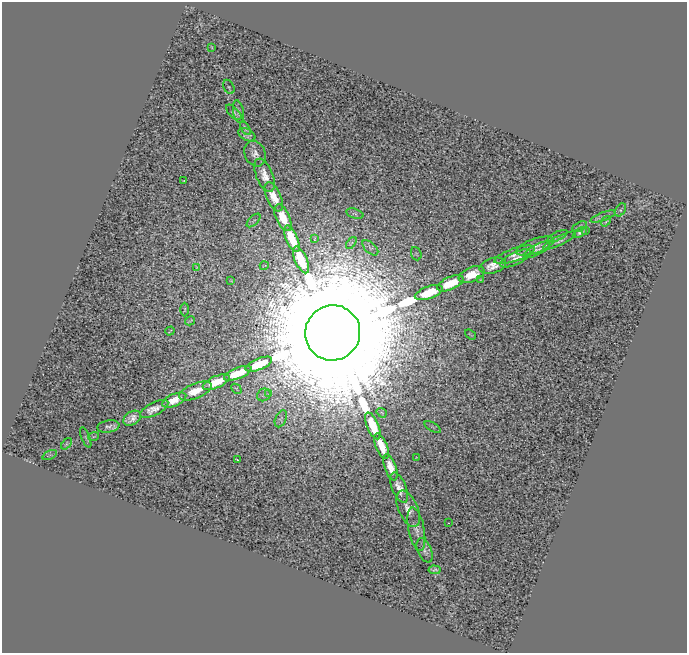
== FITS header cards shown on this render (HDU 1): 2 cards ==
NAXIS1  =                  685
NAXIS2  =                  651

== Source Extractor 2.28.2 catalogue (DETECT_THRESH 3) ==
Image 685 x 651 px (HDU 1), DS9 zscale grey, 1 PNG px = 1 image px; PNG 689 x 655 px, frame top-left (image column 1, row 651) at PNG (2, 2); each listed source drawn as its Kron ellipse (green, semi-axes under 4 px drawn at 4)
Background 0.522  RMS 0.38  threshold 1.13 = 3 sigma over >= 5 px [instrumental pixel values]
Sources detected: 73; all 73 listed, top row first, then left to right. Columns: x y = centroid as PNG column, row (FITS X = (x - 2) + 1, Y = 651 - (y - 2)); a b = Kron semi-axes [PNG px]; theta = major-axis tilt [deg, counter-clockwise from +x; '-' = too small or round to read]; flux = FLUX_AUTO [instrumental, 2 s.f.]
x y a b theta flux
212 47 3 2 - 1.8e+01
229 87 7 5 -61 3.5e+01
234 112 10 4 -45 3.5e+01
238 112 11 5 -79 7.1e+01
245 128 7 3 -57 5.3e+01
247 135 9 5 -27 1.1e+02
255 154 13 10 -67 2.0e+02
264 175 17 8 -68 3.1e+02
184 181 3 2 - 1.8e+01
274 197 16 7 -66 4.0e+02
620 210 7 5 54 3.5e+01
355 214 9 4 -17 2.8e+01
603 217 13 4 20 5.4e+01
283 218 14 6 -65 5.5e+02
254 220 8 3 44 3.6e+01
606 221 5 3 - 2.4e+01
579 227 8 3 28 5.6e+01
585 230 3 2 - 1.6e+01
580 233 8 3 31 5.0e+01
557 236 11 3 27 6.0e+01
292 239 14 6 -67 8.6e+02
315 239 4 2 - 2.1e+01
559 241 18 4 26 1.1e+02
351 243 7 3 51 3.6e+01
535 246 20 7 19 2.1e+02
370 248 10 5 -43 5.2e+01
537 250 14 5 28 9.5e+01
416 254 7 5 -68 3.5e+01
514 255 21 6 19 1.9e+02
516 258 17 6 26 1.9e+02
301 260 14 6 -66 1.5e+03
264 266 4 2 - 1.5e+01
493 266 13 7 16 2.9e+02
196 267 3 2 - 1.7e+01
472 275 14 7 23 4.3e+02
481 280 3 2 - 2.2e+01
231 281 3 2 - 1.6e+01
450 283 14 6 24 5.6e+02
429 293 14 6 20 8.8e+02
185 309 7 3 89 2.9e+01
190 321 5 2 - 2.7e+01
170 331 4 2 - 2.1e+01
333 333 28 27 - 3.1e+06
470 334 6 2 -36 1.6e+01
259 364 14 5 23 1.5e+03
238 373 14 5 21 9.1e+02
216 382 14 6 24 6.3e+02
236 389 6 3 -44 2.6e+01
195 391 17 7 22 4.7e+02
269 393 3 2 - 1.7e+01
264 395 7 6 - 6.2e+01
174 400 13 6 23 3.2e+02
154 409 15 6 27 2.2e+02
382 413 5 3 - 2.2e+01
132 418 9 6 32 1.8e+02
281 419 9 5 66 5.6e+01
373 426 14 5 -67 7.7e+02
108 427 11 6 8 1.0e+02
433 427 9 4 -28 3.5e+01
94 436 5 3 - 2.8e+01
86 437 11 3 -68 2.6e+01
66 444 7 4 51 3.5e+01
381 446 13 5 -67 4.8e+02
50 455 7 3 25 3.5e+01
416 458 3 2 - 1.5e+01
237 460 3 2 - 3.5e+01
390 467 14 5 -71 3.4e+02
399 488 16 7 -68 2.8e+02
408 509 19 9 -66 2.7e+02
449 523 2 2 - 1.6e+01
416 529 22 8 -79 2.2e+02
425 550 13 7 -67 1.1e+02
434 570 6 4 -3 6.0e+01